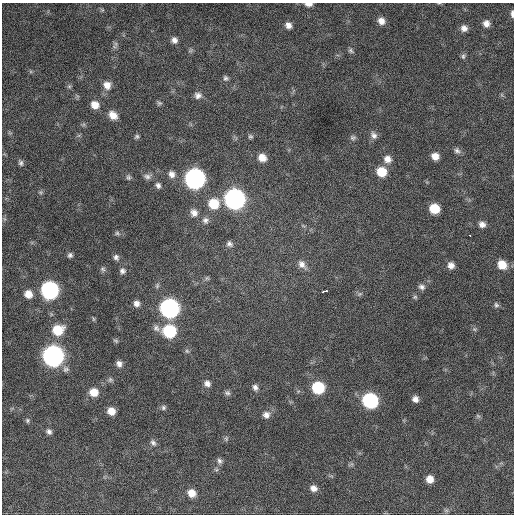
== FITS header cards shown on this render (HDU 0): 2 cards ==
NAXIS1  =                  512 / Axis length
NAXIS2  =                  512 / Axis length

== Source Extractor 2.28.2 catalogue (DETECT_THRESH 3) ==
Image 512 x 512 px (HDU 0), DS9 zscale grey, 1 PNG px = 1 image px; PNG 516 x 516 px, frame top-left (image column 1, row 512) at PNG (2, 3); no overlay
Background 494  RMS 23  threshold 67.7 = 3 sigma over >= 5 px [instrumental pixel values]
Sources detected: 92; all 92 listed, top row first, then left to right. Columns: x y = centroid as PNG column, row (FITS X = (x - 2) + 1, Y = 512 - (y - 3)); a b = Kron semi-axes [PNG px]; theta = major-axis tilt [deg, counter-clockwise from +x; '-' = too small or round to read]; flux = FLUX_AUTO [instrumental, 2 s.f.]
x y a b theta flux
309 4 8 4 -1 7700
102 10 6 4 -43 2200
512 14 7 3 -87 4500
381 21 8 7 - 10000
486 23 7 6 - 9300
288 25 8 7 - 8100
464 28 7 7 - 7900
174 40 7 7 - 7100
116 44 8 5 88 3900
191 50 8 4 31 2800
351 51 8 6 -38 3200
463 56 8 5 90 3500
226 78 7 7 - 4100
107 85 10 10 - 13000
69 86 6 5 - 2500
198 95 9 8 - 7500
159 103 7 5 -2 3000
95 105 8 7 - 15000
113 115 10 8 -41 15000
374 135 10 8 -55 6800
137 136 7 5 44 3000
250 136 6 6 - 2900
353 137 8 6 -12 3700
457 150 9 7 -26 5000
435 156 7 6 - 13000
262 158 9 8 - 15000
387 159 10 9 - 11000
21 163 7 5 -71 4000
381 172 9 8 - 34000
172 174 9 8 - 8200
147 176 11 7 5 6100
128 177 8 6 -80 3400
195 179 10 10 - 740000
158 185 7 6 - 5100
41 192 6 5 - 2700
234 199 10 10 - 770000
214 204 10 10 - 39000
434 209 8 7 - 36000
194 213 10 9 - 9400
205 220 9 9 - 6300
482 224 7 6 - 8000
117 233 7 5 -26 3000
470 235 3 2 - 4200
229 244 8 6 -31 4800
70 255 6 5 - 3900
116 257 7 7 - 4900
302 264 13 8 -51 10000
451 265 7 7 - 8900
502 265 9 8 - 23000
103 269 7 6 - 3400
122 271 7 7 - 5200
207 278 6 5 - 2500
422 287 8 7 - 5500
50 290 10 9 - 400000
324 291 5 3 - 18000
28 294 8 7 - 15000
360 294 8 5 20 3100
415 297 6 5 - 2500
136 303 7 7 - 7700
496 305 8 6 -58 3600
170 308 10 9 - 610000
93 319 6 4 -89 1800
156 328 10 9 - 6700
474 329 6 5 - 2600
58 330 11 10 - 38000
169 331 9 9 - 110000
116 341 7 5 -19 2500
187 351 6 5 - 2900
53 356 10 9 - 920000
119 364 8 7 - 6800
66 369 9 9 - 5800
110 380 7 7 - 3600
207 383 9 7 -46 7500
255 387 8 7 - 5600
318 388 9 8 - 80000
94 392 9 8 - 20000
227 393 8 6 -16 4200
415 399 6 6 - 7600
370 401 9 9 - 230000
163 407 7 6 - 3700
111 411 8 7 - 16000
266 415 9 9 - 8300
478 416 7 4 -44 2500
27 420 7 6 - 2900
49 431 8 6 -37 5200
226 439 7 6 - 2900
153 443 10 7 -55 5400
219 461 8 6 -58 4700
430 479 7 7 - 14000
313 488 9 7 -30 8900
192 493 8 7 - 16000
446 510 7 4 -18 2500
At the frame edge (FLAGS 8, measured only in part): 2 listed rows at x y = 309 4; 512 14